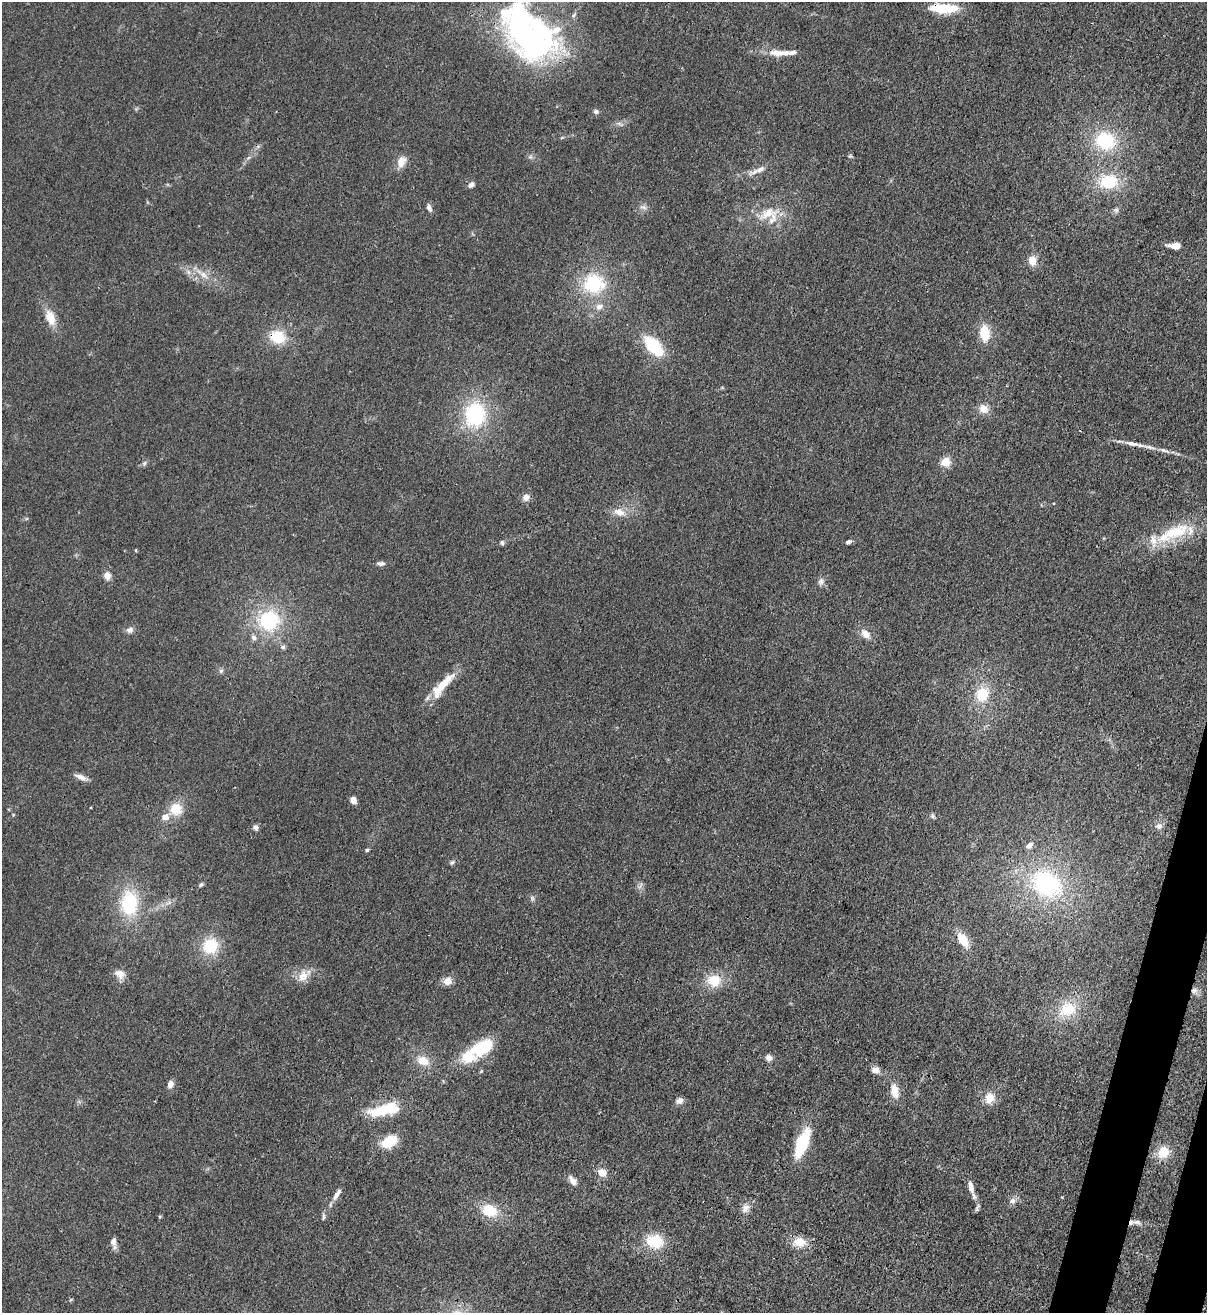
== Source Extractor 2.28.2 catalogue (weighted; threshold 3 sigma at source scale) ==
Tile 6 of 4 x 4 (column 2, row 2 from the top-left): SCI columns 1548-2752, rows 2652-3962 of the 5380 x 5306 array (HDU 1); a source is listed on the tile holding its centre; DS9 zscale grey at full resolution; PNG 1209 x 1315 px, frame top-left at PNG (2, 2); no overlay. Shown black and unused: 2% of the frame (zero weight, under 3 of 4 exposures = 7% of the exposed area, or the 3 px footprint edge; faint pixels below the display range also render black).
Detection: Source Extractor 2.28.2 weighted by HDU 2 'WHT'; one run over the whole footprint, this tile lists its part. Background 0.0233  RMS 0.0028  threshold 0.0126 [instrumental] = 3 sigma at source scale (4.5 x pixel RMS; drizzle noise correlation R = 1.50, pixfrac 1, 0.05/0.05 arcsec/px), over >= 5 px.
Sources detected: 109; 4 inside a brighter object's white glare — not listed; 12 inside a brighter listed object's ellipse — not listed separately; the other 93 listed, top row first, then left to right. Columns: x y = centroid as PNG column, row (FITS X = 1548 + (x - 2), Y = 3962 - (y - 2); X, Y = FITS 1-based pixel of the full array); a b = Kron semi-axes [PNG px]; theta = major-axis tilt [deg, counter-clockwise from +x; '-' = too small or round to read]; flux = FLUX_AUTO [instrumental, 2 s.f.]
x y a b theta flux
944 8 32 10 -1 9
574 15 6 5 - 0.55
517 22 64 28 86 55
777 53 22 8 0 3.9
596 112 7 6 - 0.7
619 124 9 4 -35 0.64
562 137 6 3 20 0.31
1105 141 27 23 -19 16
850 156 6 4 42 0.4
530 157 7 4 18 0.54
401 161 16 11 65 2.8
761 169 15 7 23 2
1108 182 21 16 3 12
471 185 8 6 47 0.92
643 207 11 5 -18 0.98
429 208 10 5 -65 1
768 213 29 13 28 6.1
1175 246 14 6 -4 2.2
1032 261 11 9 -80 2.9
203 275 13 7 -41 2.1
593 284 26 25 - 16
50 317 18 10 -70 4.6
985 333 21 13 -86 5.9
277 337 18 15 -17 7.8
654 346 15 8 -49 20
983 409 12 11 - 2.7
475 414 29 25 85 22
1132 443 19 6 -10 2.2
1164 450 12 5 -17 1
945 462 11 10 - 3.3
144 463 7 5 45 0.62
526 497 9 9 - 1.5
619 512 16 11 -17 3.1
1174 533 54 16 24 14
848 542 7 4 25 0.86
502 543 6 5 - 0.58
381 563 10 5 0 0.97
107 576 9 8 - 1.9
821 582 10 8 52 1.1
269 620 25 23 22 19
130 630 8 7 - 1.3
865 634 13 9 -46 2.5
283 647 6 6 - 0.58
221 671 6 6 - 0.63
443 683 41 11 45 7.1
982 694 18 15 69 7.9
81 777 15 6 -21 1.8
353 800 8 6 -69 1.7
176 809 16 15 - 5.6
933 816 7 5 -22 0.6
1159 826 9 9 - 1.2
256 827 6 6 - 1
1029 845 10 6 40 1.3
367 850 5 4 - 0.44
452 862 8 5 47 0.58
1046 884 40 30 -30 35
201 885 8 5 37 0.52
640 886 11 3 59 0.51
532 898 7 5 -79 0.61
129 903 26 18 89 17
963 940 16 9 -56 5.5
210 946 17 15 60 10
120 974 14 11 -32 2.2
303 976 17 13 68 3.4
714 980 17 14 2 6.4
447 981 10 9 - 2.3
1194 990 9 7 2 1.4
1068 1009 21 17 21 8.7
485 1047 26 15 52 8.9
769 1058 7 6 - 1.4
423 1061 15 11 -26 4
876 1070 11 8 2 1.6
170 1084 8 6 64 1.6
894 1091 16 9 -80 3.7
989 1098 14 12 70 3.6
679 1101 9 7 19 1.4
384 1110 33 11 12 13
390 1141 15 9 31 9.5
802 1143 34 13 69 12
1163 1152 14 11 60 5.4
602 1172 10 9 - 2.6
573 1181 14 7 -52 1.8
971 1187 17 7 -77 2.3
337 1194 19 6 58 1.9
1012 1201 10 8 30 1.4
746 1208 12 8 57 1.8
977 1208 13 4 62 0.59
489 1211 19 14 -18 7.4
323 1217 11 4 90 0.6
1137 1222 13 6 -10 1.5
113 1241 11 7 88 1.5
655 1241 18 14 -11 8.9
799 1242 15 12 -2 4.1
Overlapping masked pixels (flux is a lower limit): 4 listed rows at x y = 944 8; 517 22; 277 337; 1194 990
Isophote crosses this tile's border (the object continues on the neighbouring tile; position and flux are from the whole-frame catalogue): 1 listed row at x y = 517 22